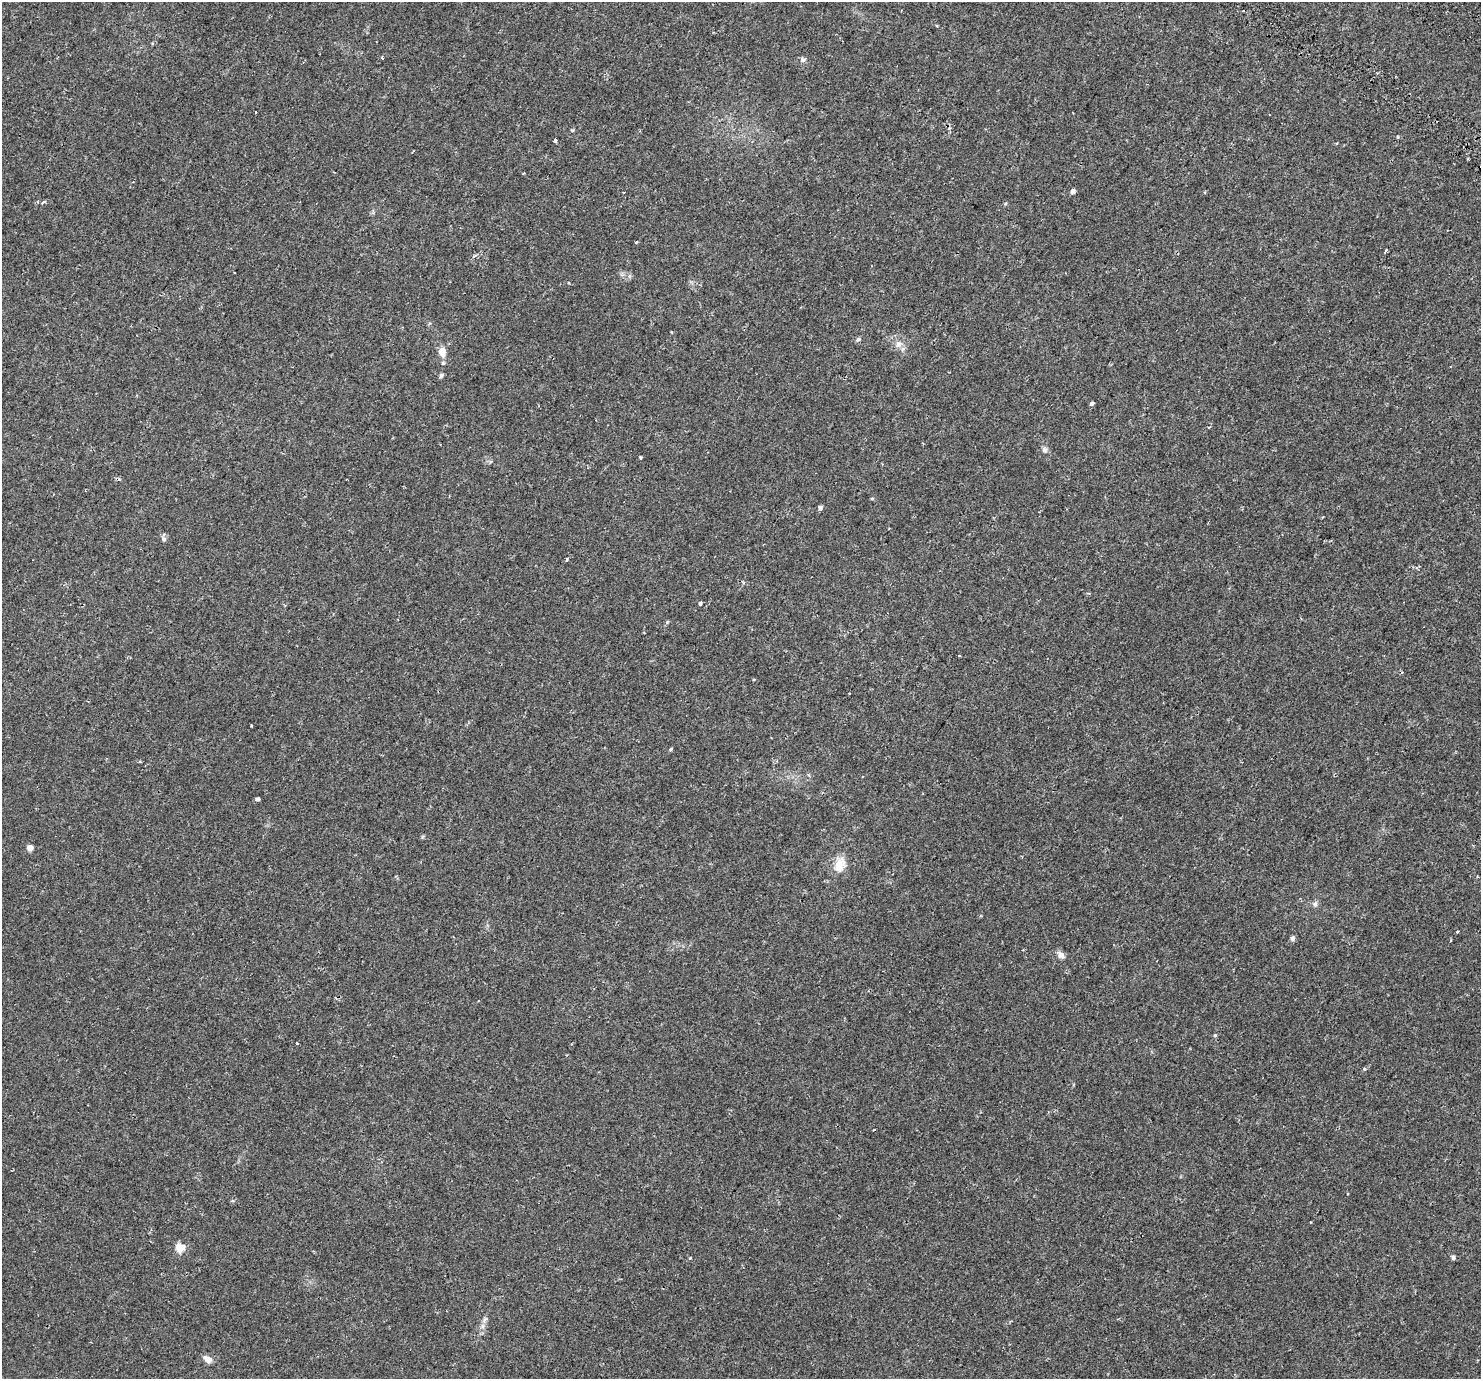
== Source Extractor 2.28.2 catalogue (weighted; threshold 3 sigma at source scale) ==
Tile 10 of 4 x 4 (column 2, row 3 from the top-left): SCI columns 1617-3095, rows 1746-3122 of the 6140 x 6214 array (HDU 1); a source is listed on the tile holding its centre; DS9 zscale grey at full resolution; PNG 1483 x 1381 px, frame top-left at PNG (2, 2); no overlay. Shown black and unused: <1% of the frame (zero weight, under 2 of 3 exposures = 6% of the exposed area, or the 3 px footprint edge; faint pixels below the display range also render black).
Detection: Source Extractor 2.28.2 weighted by HDU 2 'WHT'; one run over the whole footprint, this tile lists its part. Background 0.00744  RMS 0.003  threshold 0.0133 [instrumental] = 3 sigma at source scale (4.5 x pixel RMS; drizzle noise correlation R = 1.50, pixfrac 1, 0.0396/0.0396 arcsec/px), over >= 5 px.
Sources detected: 43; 2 cosmic-ray / hot-pixel residue — not listed; the other 41 listed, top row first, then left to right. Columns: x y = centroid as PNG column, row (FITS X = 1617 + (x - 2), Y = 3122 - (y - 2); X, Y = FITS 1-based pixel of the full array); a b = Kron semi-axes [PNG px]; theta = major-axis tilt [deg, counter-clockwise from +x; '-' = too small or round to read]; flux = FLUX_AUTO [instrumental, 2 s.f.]
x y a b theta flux
382 58 4 3 - 0.28
803 60 7 6 - 0.72
256 112 3 3 - 0.66
555 141 4 3 - 1.7
1073 191 6 5 - 0.76
43 203 3 3 - 1.8
1005 204 5 3 - 0.27
636 242 4 3 - 0.22
1386 250 3 2 - 0.5
671 332 3 2 - 0.25
858 339 8 5 37 0.47
898 344 10 7 61 1.3
442 351 7 6 - 3.3
441 375 6 5 - 0.56
1092 404 4 4 - 0.63
1045 450 8 7 - 0.74
640 457 4 3 - 0.23
346 479 2 2 - 0.2
820 508 4 4 - 1
164 539 8 6 -57 0.72
567 559 3 3 - 1
743 583 5 3 - 0.41
700 603 4 3 - 1.1
667 622 6 3 72 0.28
754 679 4 3 - 0.23
251 726 3 2 - 0.34
671 749 3 3 - 0.85
258 799 4 4 - 0.77
30 848 5 4 - 3.2
839 865 21 13 63 3.8
1315 904 8 7 - 0.75
1457 932 3 3 - 0.38
1292 938 7 6 - 0.67
1451 940 4 2 - 0.22
1061 955 10 8 -39 1.2
1215 1035 5 4 - 0.37
297 1043 3 3 - 0.27
1364 1069 5 4 - 0.33
180 1247 5 5 - 9.4
1453 1257 6 5 - 0.57
207 1359 10 6 -33 1.8